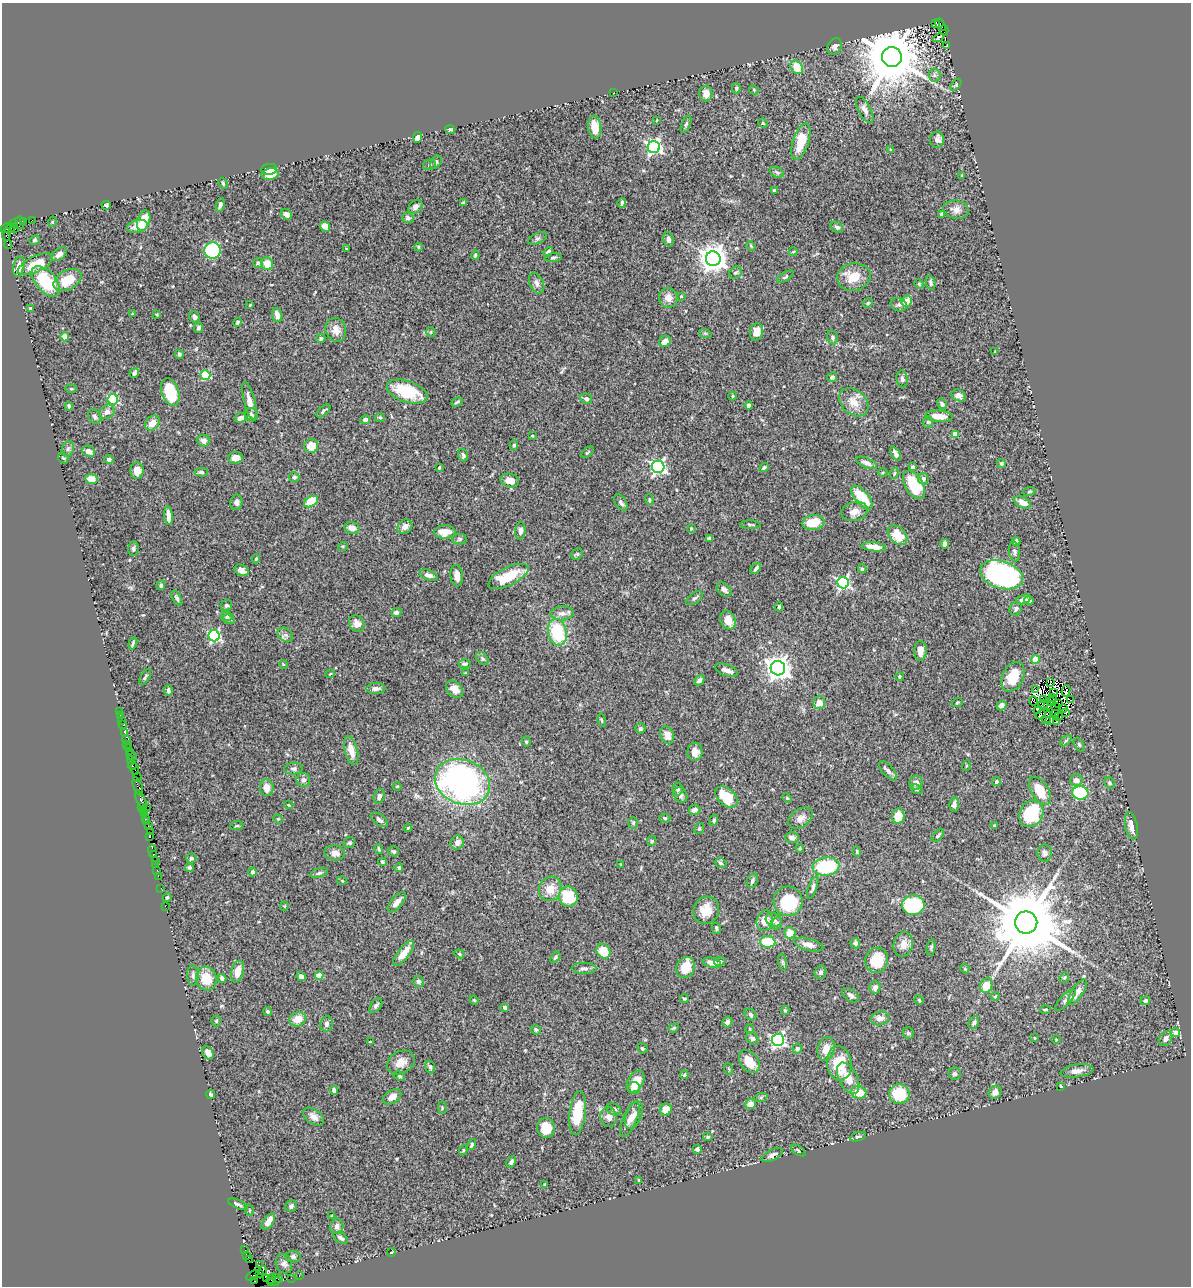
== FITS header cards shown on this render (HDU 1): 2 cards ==
NAXIS1  =                 1189
NAXIS2  =                 1284

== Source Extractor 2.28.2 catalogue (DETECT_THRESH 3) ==
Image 1189 x 1284 px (HDU 1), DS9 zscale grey, 1 PNG px = 1 image px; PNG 1193 x 1288 px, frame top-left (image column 1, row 1284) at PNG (2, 3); each listed source drawn as its Kron ellipse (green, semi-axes under 4 px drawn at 4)
Background 1.36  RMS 0.045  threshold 0.136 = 3 sigma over >= 5 px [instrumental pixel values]
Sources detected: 503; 10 with non-positive FLUX_AUTO (blend fragments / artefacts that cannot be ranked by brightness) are neither listed nor drawn; the other 493 listed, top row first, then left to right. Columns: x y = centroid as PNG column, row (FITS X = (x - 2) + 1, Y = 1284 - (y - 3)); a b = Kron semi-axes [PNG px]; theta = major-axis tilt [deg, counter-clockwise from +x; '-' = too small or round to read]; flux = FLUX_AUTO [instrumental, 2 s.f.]
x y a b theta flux
935 23 3 2 - 170
941 25 7 3 -57 260
944 30 5 2 - 210
938 38 6 3 28 6.9
947 46 3 2 - 1.9
835 47 9 7 62 10
892 57 10 10 - 28000
797 67 7 5 -54 49
934 75 6 6 - 7.5
956 85 7 4 50 4.1
736 88 5 4 - 4.4
754 90 5 4 - 3.1
613 93 3 2 - 1.8
706 94 8 6 87 24
865 110 14 6 -62 17
657 120 4 2 - 1.7
763 123 5 4 - 2.7
686 124 9 4 68 6.1
595 127 11 6 -83 34
450 129 5 2 - 4
418 137 5 4 - 24
937 140 8 7 - 14
801 141 19 8 72 80
654 147 6 6 - 850
891 150 4 3 - 3.6
436 162 7 5 55 6.9
429 165 7 5 15 5.9
269 169 8 5 7 40
777 172 7 5 -30 6.4
270 174 8 5 12 48
962 176 4 3 - 2.6
223 183 5 3 - 3.4
774 190 3 3 - 5.5
463 203 4 3 - 4
622 203 4 3 - 6.8
106 205 4 3 - 5.3
220 205 7 4 75 7.7
416 207 8 6 45 13
956 210 13 9 -9 19
286 214 6 4 -44 14
941 215 3 3 - 5.5
408 218 6 5 - 11
32 220 2 2 - 21
23 221 4 2 - 90
144 221 10 6 72 65
52 222 5 3 - 2.7
20 223 6 5 - 170
14 224 3 3 - 160
137 226 10 6 15 35
325 226 5 4 - 30
837 227 7 5 -34 7.2
6 228 5 3 - 110
10 228 6 4 47 190
15 229 2 2 - 32
6 234 6 3 85 43
538 238 10 5 26 7.9
668 239 7 5 -78 9.3
35 240 5 4 - 5.5
8 245 4 3 - 380
751 246 5 4 - 3.1
419 247 4 3 - 2.9
346 248 3 2 - 1.8
212 250 8 8 - 290
548 252 5 3 - 8.2
793 252 4 3 - 2.5
59 254 9 5 38 15
475 255 5 4 - 3.9
553 258 8 3 5 5.2
713 259 7 7 - 3600
258 263 5 5 - 4.4
35 264 19 8 26 69
267 264 6 6 - 39
19 266 10 5 78 28
735 273 7 5 40 6.2
785 277 9 4 31 5.5
854 277 17 14 13 60
68 280 15 9 29 78
46 281 18 10 -49 180
537 283 11 7 -66 13
931 283 7 4 -79 7.3
919 284 5 4 - 3.4
681 296 3 3 - 3.2
668 298 10 9 - 23
907 301 5 5 - 31
868 303 5 4 - 3.4
250 305 3 2 - 2.3
899 305 8 6 -20 8.5
30 308 3 2 - 3.1
132 314 3 2 - 2.2
157 314 4 3 - 3.2
277 315 7 5 -72 20
195 317 6 5 - 8.2
237 322 4 4 - 4.8
199 328 5 4 - 8.1
336 330 12 10 -73 27
431 332 5 4 - 3.4
757 332 8 6 77 29
705 333 6 4 -18 4.8
65 337 4 4 - 36
832 337 7 5 -79 6.9
321 338 4 4 - 5.2
665 341 6 5 - 19
995 352 3 2 - 1.9
179 354 5 4 - 4.8
134 373 5 3 - 10
205 375 5 4 - 180
832 377 5 4 - 6.6
902 379 8 5 -81 7.8
71 389 6 3 0 3.1
170 392 14 8 -70 120
407 392 21 10 -19 120
958 395 7 5 -24 14
733 396 4 4 - 3.1
113 399 5 5 - 240
586 399 6 5 - 8.3
249 401 19 5 -76 23
457 402 6 3 27 3.8
854 402 16 12 -42 42
942 404 6 4 -62 7.2
749 405 4 4 - 11
69 406 4 3 - 5.3
323 411 8 3 41 6
107 412 8 6 33 15
251 415 7 6 - 6.7
939 416 14 5 -4 37
94 417 8 5 -58 8.2
380 417 5 4 - 4
241 418 6 4 27 14
365 420 5 4 - 13
928 422 6 5 - 5.3
152 423 8 6 47 27
955 434 4 4 - 53
532 436 4 3 - 2.7
204 441 6 6 - 14
514 445 5 4 - 4.4
311 446 7 7 - 44
68 449 8 6 69 8.7
89 451 7 5 -32 17
588 452 7 3 40 3.4
895 454 8 3 -62 11
463 455 6 5 - 5.9
63 458 6 4 -45 4.1
235 458 7 5 3 21
109 459 4 4 - 9.2
867 463 11 5 -23 14
1001 464 4 4 - 5
658 467 6 6 - 740
913 467 3 3 - 12
439 468 3 3 - 4.7
764 468 5 3 - 4.8
137 471 8 6 -85 25
201 472 6 4 -2 6.5
883 472 4 3 - 2.8
894 473 5 4 - 3.7
294 477 5 5 - 5
91 479 6 5 - 40
923 479 5 5 - 11
510 480 9 6 -15 30
914 485 15 9 -58 130
1029 491 6 3 20 3.6
862 497 14 6 -49 100
649 500 5 4 - 3.7
311 501 7 5 34 84
236 502 8 6 78 11
1022 502 9 5 -26 26
621 503 9 5 -56 11
854 511 13 9 16 25
168 516 9 4 -86 22
813 523 11 7 11 63
751 525 10 3 -2 5.4
405 527 8 6 35 16
352 528 7 5 -14 18
691 528 3 3 - 2.6
520 531 9 5 82 10
445 532 10 7 2 45
897 535 11 8 -46 65
710 538 4 3 - 5.6
459 539 7 5 0 6.2
1016 541 4 4 - 15
944 544 5 3 - 11
343 546 5 3 - 2.8
874 547 12 4 -6 33
133 549 7 5 87 6.6
1015 551 10 5 -82 7.6
577 554 6 5 - 4.9
256 559 5 3 - 3.5
756 568 6 3 52 6.5
862 569 4 3 - 4.5
242 570 7 5 -27 15
429 575 9 5 -18 12
1002 575 22 13 -17 850
457 576 11 6 -83 21
508 576 22 9 26 100
843 583 6 5 - 560
161 585 5 4 - 6.1
724 590 8 6 -43 13
177 598 8 4 -60 5.8
694 598 9 5 36 7.2
1023 599 7 4 19 15
1029 601 5 4 - 9.1
226 605 6 5 - 6.7
779 607 4 3 - 5.7
1016 609 7 6 - 10
396 612 5 4 - 7.9
562 613 11 7 4 17
227 616 6 5 - 6
229 619 6 4 -18 5.3
728 620 10 7 -67 34
357 623 9 7 -58 19
557 632 14 9 -77 170
285 635 8 6 -38 9.3
214 636 5 5 - 400
133 643 6 3 68 4.9
920 651 10 6 86 21
482 658 7 5 -50 5.2
1036 660 4 4 - 85
283 664 4 3 - 2.5
465 664 6 4 0 7.9
778 668 7 7 - 2600
726 670 12 5 -22 19
465 673 3 3 - 2.3
330 674 5 3 - 2.7
145 677 9 4 58 6.1
900 677 4 4 - 5.5
1013 677 16 10 64 64
699 680 5 4 - 9.1
1050 682 3 2 - 1.5
376 689 9 5 3 12
454 689 10 7 -44 24
168 690 5 4 - 8.5
1035 690 3 2 - 5.7
1066 691 6 2 80 1.4
1053 692 3 2 - 0.2
1053 697 4 2 - 4.1
1043 700 3 2 - 9.7
1071 700 3 2 - 2.5
1034 701 5 2 - 0.67
1051 702 4 2 - 3.4
819 703 6 6 - 25
957 703 5 3 - 3
1043 704 5 2 - 1.3
1059 704 2 2 - 3.5
1002 706 5 4 - 12
1048 706 3 2 - 3.6
1056 706 4 2 - 4.1
1064 709 3 2 - 2.1
1037 710 4 2 - 4.1
119 711 2 2 - 12
1065 712 3 2 - 2.6
1056 714 2 2 - 3.3
120 715 3 2 - 57
1041 715 5 3 - 6.5
1059 717 3 2 - 4.7
1047 718 6 2 63 2.6
122 720 2 2 - 20
602 720 7 3 -80 3.5
1050 720 3 2 - 4.4
1056 721 3 2 - 3
123 725 3 2 - 79
640 729 5 5 - 6.7
125 733 3 2 - 18
667 735 9 6 -71 30
127 740 4 3 - 160
1066 741 7 4 46 4.9
526 742 5 4 - 4.6
127 744 2 2 - 49
1079 744 7 4 -63 4.7
128 748 3 2 - 96
351 750 15 6 -75 31
129 751 2 2 - 82
695 752 9 7 87 21
132 756 5 2 - 110
131 760 3 2 - 50
132 765 4 3 - 150
966 766 5 3 - 2.5
135 769 6 3 -75 230
294 769 9 6 5 8.2
888 771 12 5 -48 13
137 777 4 2 - 41
303 780 7 7 - 13
1076 780 6 6 - 17
997 781 4 4 - 7.7
462 782 28 22 -21 970
916 782 7 6 - 14
1110 783 6 5 - 5.2
138 786 10 3 -69 390
397 786 4 3 - 2.4
267 788 8 6 -84 28
677 789 6 5 - 6.4
917 789 6 4 -23 4.6
1040 791 16 8 -59 71
1080 793 8 6 -10 240
680 795 8 6 -59 10
379 796 7 5 67 9.7
726 797 13 8 -41 85
787 798 5 3 - 2.9
141 801 11 3 -67 640
954 804 7 4 84 9.2
289 805 5 3 - 2.7
142 807 3 2 - 94
146 807 2 2 - 40
144 810 3 2 - 110
694 810 6 5 - 11
144 814 2 2 - 29
1031 814 14 11 63 170
898 816 8 6 80 42
145 818 3 2 - 78
665 818 5 4 - 5.5
800 818 13 9 34 19
278 819 5 3 - 2.7
379 820 10 5 -37 11
714 820 5 4 - 5.3
147 822 3 2 - 84
633 823 6 4 -89 4.9
148 826 2 2 - 30
237 826 6 3 9 3.4
995 826 4 4 - 5.7
1131 826 14 6 -79 22
408 828 4 3 - 2.9
699 828 6 4 67 4.8
150 832 2 2 - 9.1
938 835 8 3 46 5
149 837 3 2 - 72
792 838 7 5 0 12
652 841 5 4 - 3.8
457 842 7 6 - 17
349 843 6 5 - 5
800 848 4 4 - 3.5
379 849 5 3 - 3.8
152 851 7 3 -80 120
393 851 5 5 - 5.6
857 852 5 3 - 3.5
335 853 10 7 -11 19
1045 853 8 7 - 9.7
153 854 3 3 - 73
191 858 5 5 - 6.4
155 860 2 2 - 45
382 862 4 4 - 6.3
721 863 6 5 - 5.9
156 864 2 2 - 54
621 864 4 3 - 2.8
826 866 13 9 7 190
189 867 4 4 - 4.9
399 868 4 4 - 6.1
157 870 2 2 - 41
252 872 4 4 - 7.7
319 873 9 4 19 6.7
158 876 2 2 - 57
342 881 5 3 - 2.7
752 881 7 5 67 8.7
161 888 2 2 - 25
813 888 12 4 70 9.3
550 889 12 11 - 43
568 897 10 9 - 98
167 898 4 3 - 4.5
788 901 15 14 - 140
397 902 12 5 51 20
913 905 11 9 -2 180
165 906 2 2 - 40
284 906 4 4 - 2.8
706 910 14 12 66 53
774 920 8 6 -27 14
765 921 10 8 76 37
1026 922 11 11 - 42000
777 923 6 5 - 7.1
716 928 6 4 -79 5.3
790 933 5 5 - 35
768 942 7 5 -4 110
855 943 5 5 - 11
903 944 12 9 77 28
809 945 15 6 -15 18
931 948 8 4 79 4.6
603 951 8 6 -53 65
403 953 15 5 52 42
459 954 5 4 - 4.1
555 957 6 4 54 4.6
877 960 12 11 - 84
720 962 5 4 - 6.8
783 962 8 4 -81 5.1
712 963 9 5 -12 19
686 967 11 9 63 61
584 968 12 5 -1 9.8
965 969 5 3 - 3.2
237 971 11 6 76 30
820 972 7 5 72 8.4
193 975 10 5 -89 10
319 975 4 4 - 47
301 976 5 4 - 13
206 978 12 10 -74 61
222 978 4 4 - 11
1064 978 5 4 - 4.1
418 981 6 5 - 8.6
986 986 7 6 - 43
875 987 6 5 - 12
1077 992 15 5 57 30
851 995 9 5 -34 11
995 996 4 3 - 2.9
684 999 4 3 - 4.1
474 1000 4 3 - 2.7
919 1000 5 4 - 3.5
1065 1000 13 5 46 11
1145 1001 5 4 - 7.1
376 1006 8 5 53 8.5
505 1008 4 3 - 10
785 1010 4 4 - 4.3
1045 1010 5 3 - 3.4
268 1011 4 4 - 4.5
750 1014 6 5 - 6
880 1018 9 7 16 21
298 1019 8 7 - 39
216 1021 5 5 - 3.8
727 1022 5 5 - 11
974 1022 7 4 66 7.6
326 1024 8 6 77 11
674 1028 5 4 - 3.9
750 1029 4 3 - 2.5
536 1030 5 4 - 5.7
1175 1032 4 4 - 28
908 1033 6 5 - 5.9
752 1038 6 5 - 9.8
1034 1038 3 2 - 2.2
1056 1039 5 3 - 2.5
1165 1039 8 6 54 14
778 1040 6 6 - 620
370 1042 4 3 - 2.7
642 1048 5 4 - 4.3
797 1049 5 5 - 9.2
826 1049 12 8 77 31
208 1053 7 5 -60 15
401 1062 15 11 28 30
749 1062 13 8 -53 42
839 1063 17 12 -83 110
430 1067 6 4 -71 5.8
729 1069 6 4 -70 2.9
1077 1071 16 6 8 22
954 1074 6 6 - 6.5
684 1075 4 4 - 5.2
400 1076 6 4 -29 4.8
848 1078 17 9 -63 41
636 1081 12 7 59 45
1061 1086 3 2 - 2.9
634 1088 6 6 - 20
334 1090 4 4 - 12
859 1092 7 6 - 52
995 1092 7 6 - 19
211 1094 4 3 - 5
899 1094 10 10 - 100
392 1097 10 6 33 22
761 1097 7 4 19 4.8
750 1104 5 5 - 22
442 1108 6 3 89 3.2
614 1109 7 5 -21 7.5
666 1110 6 5 - 28
578 1113 22 8 83 100
634 1115 14 7 68 19
314 1117 12 7 -38 17
609 1117 10 8 -79 17
630 1119 19 7 67 22
546 1128 10 9 - 53
708 1137 5 4 - 4.7
858 1137 8 4 16 6.7
472 1145 5 3 - 5.7
697 1149 4 4 - 9
463 1150 5 4 - 3.8
798 1150 8 3 -34 3.9
772 1155 12 5 27 11
511 1162 6 4 61 10
639 1180 3 2 - 2.5
545 1185 4 3 - 3.9
238 1204 10 4 -22 7.4
291 1206 6 5 - 7.9
249 1210 6 3 -72 3
332 1216 3 3 - 3.6
268 1221 9 5 56 27
337 1226 8 6 81 12
341 1238 8 5 -33 9.3
245 1250 2 2 - 13
391 1252 4 2 - 2.4
247 1256 4 2 - 55
293 1257 7 6 - 7.6
249 1260 2 2 - 59
284 1264 10 8 -64 12
259 1265 2 2 - 17
263 1271 4 2 - 74
260 1273 4 2 - 47
252 1276 6 4 32 98
299 1276 3 2 - 37
277 1278 5 2 - 110
291 1278 2 2 - 24
267 1279 4 3 - 76
271 1279 6 2 55 120
254 1281 3 2 - 26
274 1281 7 3 15 81
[10 non-positive-flux detections neither listed nor drawn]